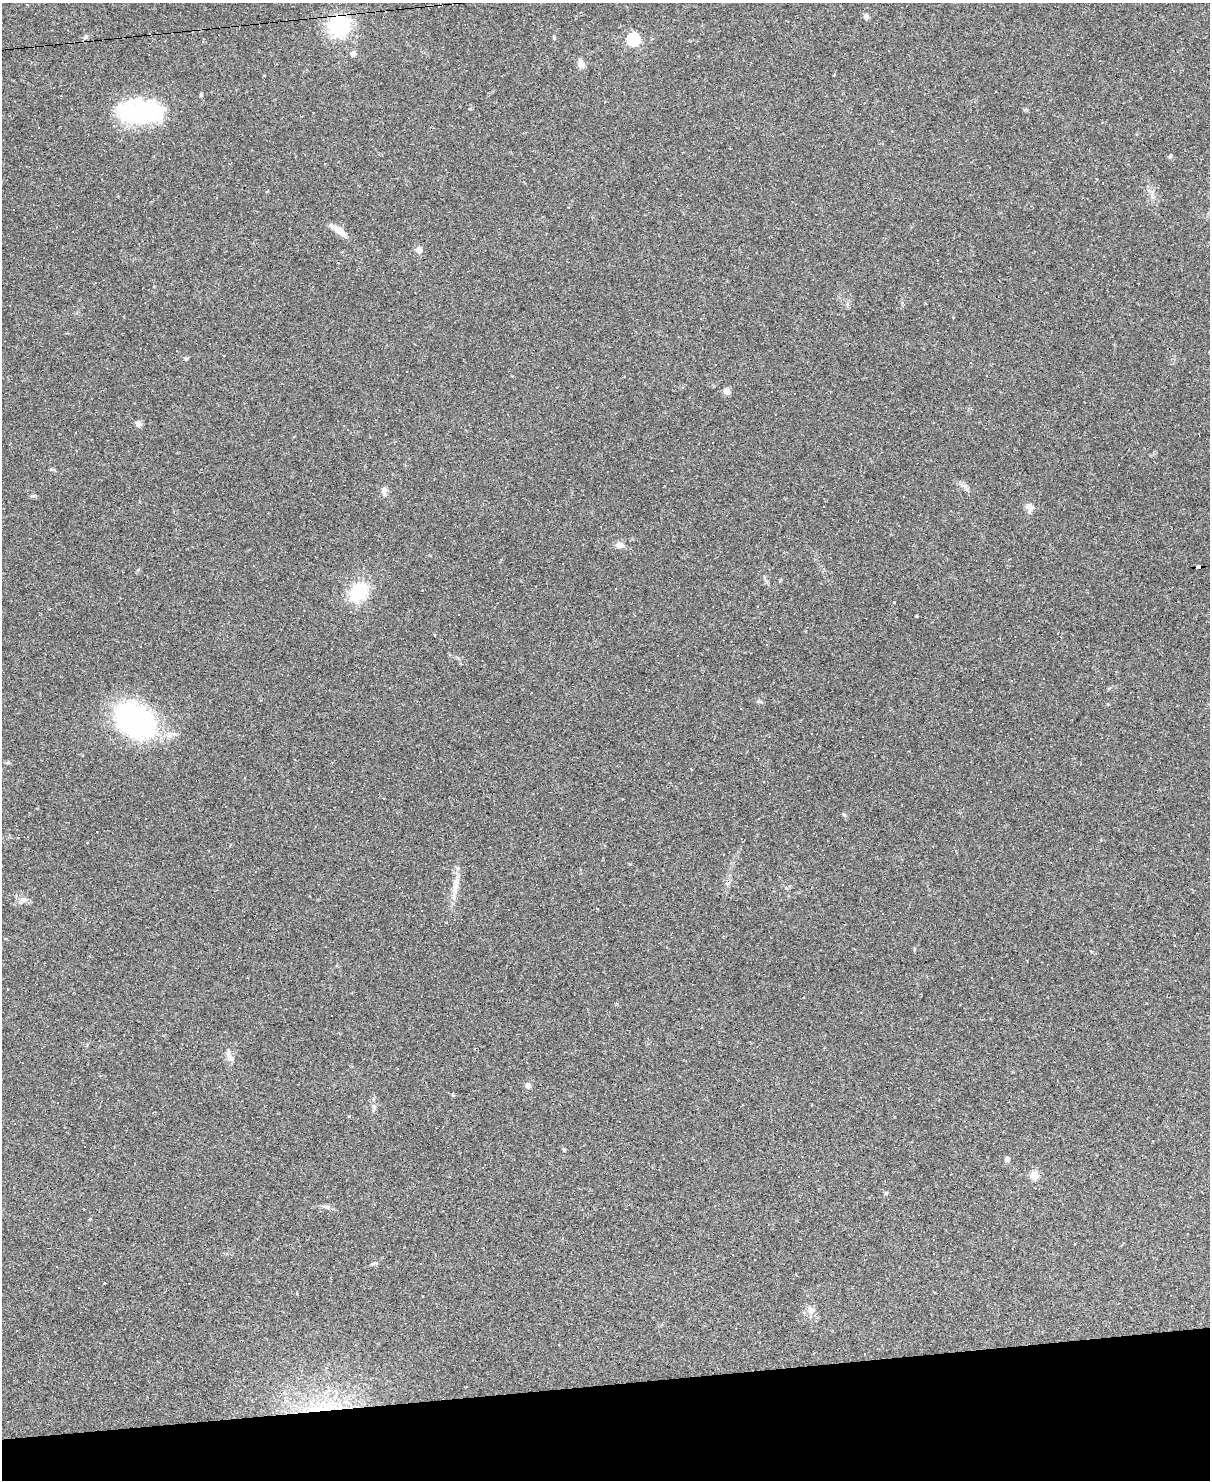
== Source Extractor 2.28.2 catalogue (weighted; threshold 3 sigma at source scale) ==
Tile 10 of 4 x 3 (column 2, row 3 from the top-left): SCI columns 1209-2416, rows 245-1722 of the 4833 x 4811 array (HDU 1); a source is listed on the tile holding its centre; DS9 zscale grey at full resolution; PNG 1212 x 1482 px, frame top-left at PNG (2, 3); no overlay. Shown black and unused: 7% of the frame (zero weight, under 2 of 3 exposures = <1% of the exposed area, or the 3 px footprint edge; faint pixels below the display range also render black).
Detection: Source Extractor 2.28.2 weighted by HDU 2 'WHT'; one run over the whole footprint, this tile lists its part. Background 0.145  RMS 0.0082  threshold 0.037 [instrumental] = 3 sigma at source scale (4.5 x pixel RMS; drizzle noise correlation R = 1.50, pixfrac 1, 0.05/0.05 arcsec/px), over >= 5 px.
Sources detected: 95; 2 inside a brighter object's white glare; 37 cosmic-ray / hot-pixel residue — not listed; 1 inside a brighter listed object's ellipse — not listed separately; the other 55 listed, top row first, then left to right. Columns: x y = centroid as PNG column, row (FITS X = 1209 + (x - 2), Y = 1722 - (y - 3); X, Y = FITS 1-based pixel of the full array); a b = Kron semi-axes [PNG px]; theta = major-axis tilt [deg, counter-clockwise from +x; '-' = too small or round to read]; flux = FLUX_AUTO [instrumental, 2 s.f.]
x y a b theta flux
866 16 7 6 - 2.3
339 26 18 17 - 65
85 37 8 5 28 1.8
554 38 5 5 - 0.93
633 39 6 6 - 110
353 54 5 5 - 5.3
581 63 11 7 -70 5
149 112 44 26 -35 60
39 127 3 3 - 5.2
1170 156 6 4 44 1.1
569 207 3 2 - 0.63
339 230 24 7 -36 8
419 250 6 6 - 5.1
726 391 5 4 - 12
689 397 3 2 - 0.53
139 424 8 8 - 2.5
1199 434 3 2 - 2.7
1118 465 3 3 - 1.3
310 481 3 3 - 3
384 491 13 7 -79 3.6
33 496 6 4 19 1.1
1029 507 12 9 -28 4.7
619 545 9 7 -3 5.3
253 565 2 2 - 0.52
1198 567 6 4 3 53
359 591 24 19 50 37
894 602 3 2 - 0.78
459 614 3 2 - 0.92
916 616 3 2 - 0.96
770 629 2 2 - 0.57
767 644 3 2 - 0.56
982 680 3 2 - 0.78
761 702 6 4 -18 1.2
741 709 3 2 - 0.86
136 721 34 23 -31 210
8 762 6 4 16 1.3
455 886 27 8 83 11
23 899 10 8 -1 3.9
7 989 3 3 - 1.4
229 1055 11 7 -72 4.1
528 1086 7 6 - 3.7
219 1087 3 2 - 0.46
374 1108 14 5 -85 2.8
564 1150 4 4 - 0.92
1007 1159 7 6 - 2.3
1034 1175 5 5 - 29
886 1193 5 5 - 0.98
328 1207 7 6 - 1.9
934 1239 3 3 - 13
934 1254 3 2 - 0.68
104 1284 3 3 - 2.1
812 1311 8 8 - 3.6
16 1331 3 2 - 0.67
360 1375 3 3 - 1.4
320 1408 35 9 3 26
Overlapping masked pixels (flux is a lower limit): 3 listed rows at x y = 339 26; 1198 567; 320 1408
Unlisted compact peaks at least as high as the median listed source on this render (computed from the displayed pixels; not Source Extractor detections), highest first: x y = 186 359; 201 95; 453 1095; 349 1116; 1025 110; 844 815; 967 489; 138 570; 51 469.